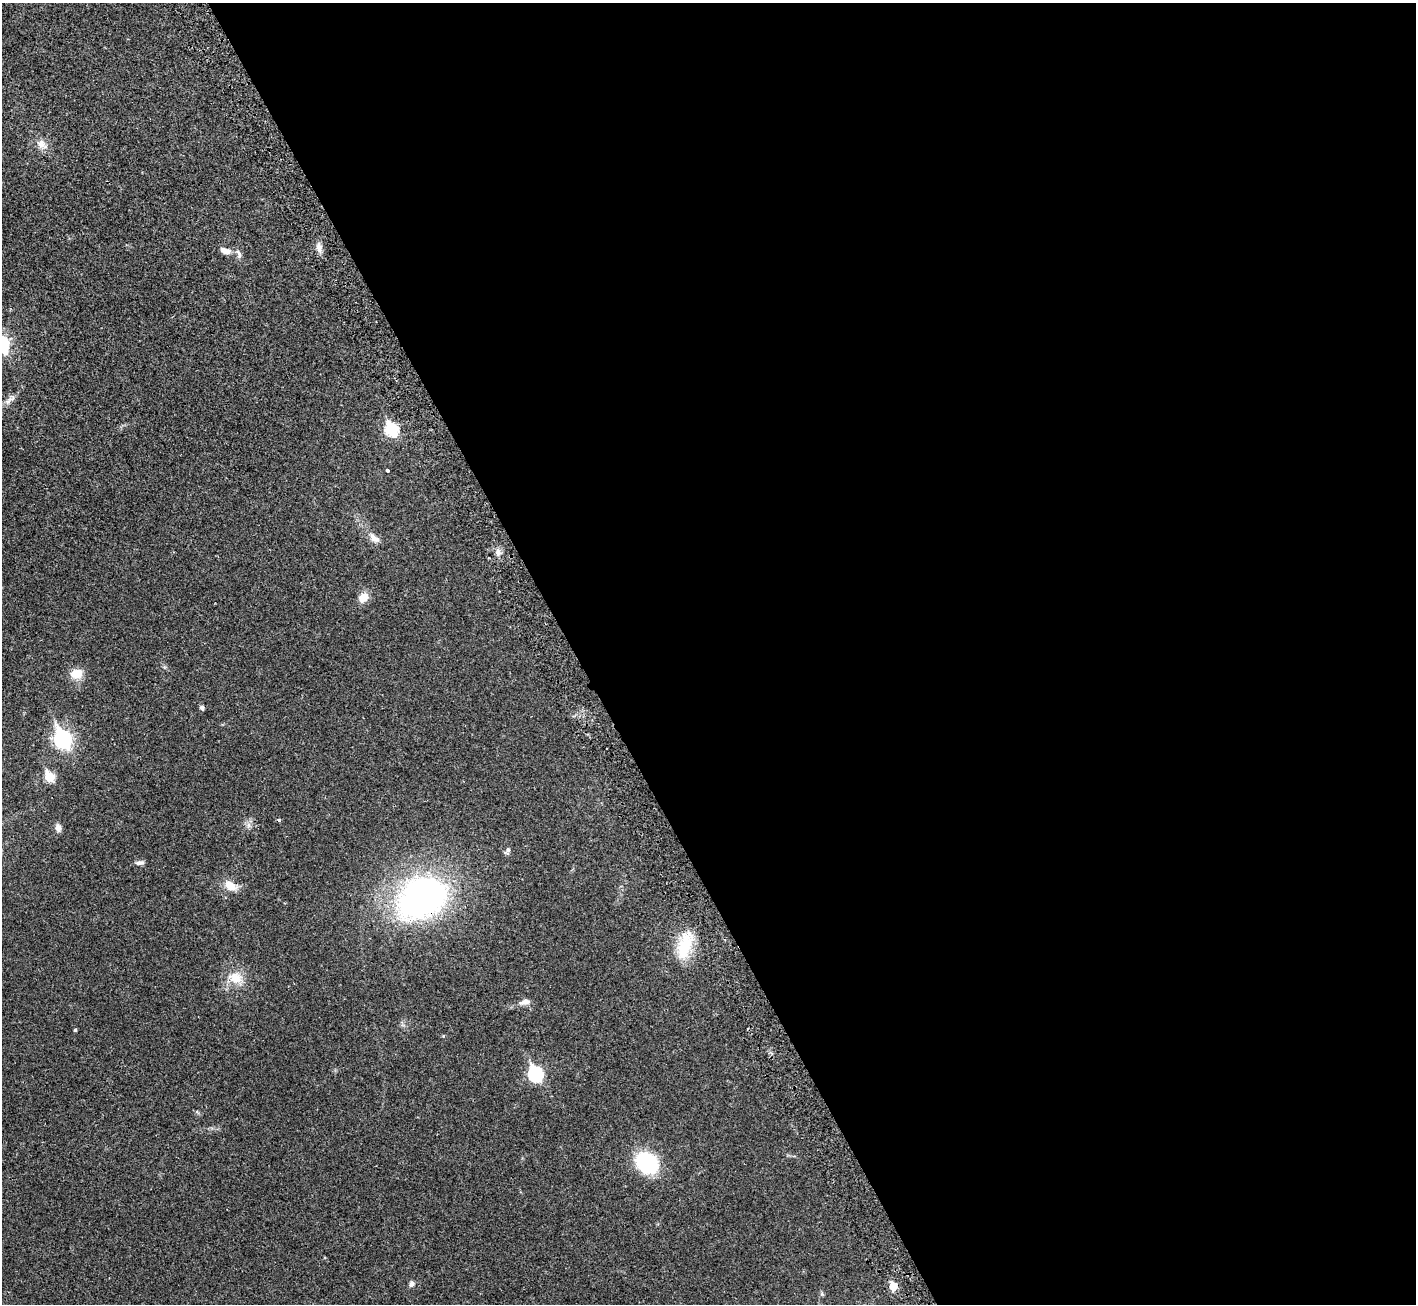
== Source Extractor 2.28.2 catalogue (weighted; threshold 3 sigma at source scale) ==
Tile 8 of 4 x 4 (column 4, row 2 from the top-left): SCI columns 4336-5749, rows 2817-4118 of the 5813 x 5816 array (HDU 1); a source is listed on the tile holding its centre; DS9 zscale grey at full resolution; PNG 1418 x 1306 px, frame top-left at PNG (2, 3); no overlay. Shown black and unused: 60% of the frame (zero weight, under 2 of 3 exposures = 4% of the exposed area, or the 3 px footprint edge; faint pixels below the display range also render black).
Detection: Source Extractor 2.28.2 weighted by HDU 2 'WHT'; one run over the whole footprint, this tile lists its part. Background 0.0274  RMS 0.0043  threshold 0.0194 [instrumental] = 3 sigma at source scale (4.5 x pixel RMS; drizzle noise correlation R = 1.50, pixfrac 1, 0.05/0.05 arcsec/px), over >= 5 px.
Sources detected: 30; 1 cosmic-ray / hot-pixel residue — not listed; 1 inside a brighter listed object's ellipse — not listed separately; the other 28 listed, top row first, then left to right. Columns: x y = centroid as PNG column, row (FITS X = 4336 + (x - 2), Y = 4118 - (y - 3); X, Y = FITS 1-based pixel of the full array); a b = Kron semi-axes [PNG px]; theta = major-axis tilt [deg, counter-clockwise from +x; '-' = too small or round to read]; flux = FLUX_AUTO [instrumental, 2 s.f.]
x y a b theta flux
42 144 15 10 -43 3.6
319 248 12 8 -81 2.3
225 251 14 7 -16 3
10 400 20 6 42 2.5
391 429 8 6 -62 41
387 470 3 3 - 1.1
374 538 16 8 -35 2.7
498 552 10 7 -70 1.9
363 597 14 10 44 3.7
76 674 15 11 6 5.6
202 707 5 4 - 1.4
63 739 9 7 -63 120
49 777 6 5 - 18
248 825 7 5 -89 1.2
58 828 10 7 -78 1.8
508 850 7 5 90 0.98
140 862 12 5 10 1.3
230 886 17 11 -32 5.1
422 897 54 41 28 120
685 945 35 16 77 14
235 978 21 16 -13 7.2
525 1002 15 7 16 2.5
75 1030 3 3 - 0.73
443 1036 4 4 - 0.35
535 1074 8 7 - 56
647 1163 21 16 -41 32
411 1284 8 6 83 1.2
893 1286 6 5 - 9.2
Overlapping masked pixels (flux is a lower limit): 1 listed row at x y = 422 897